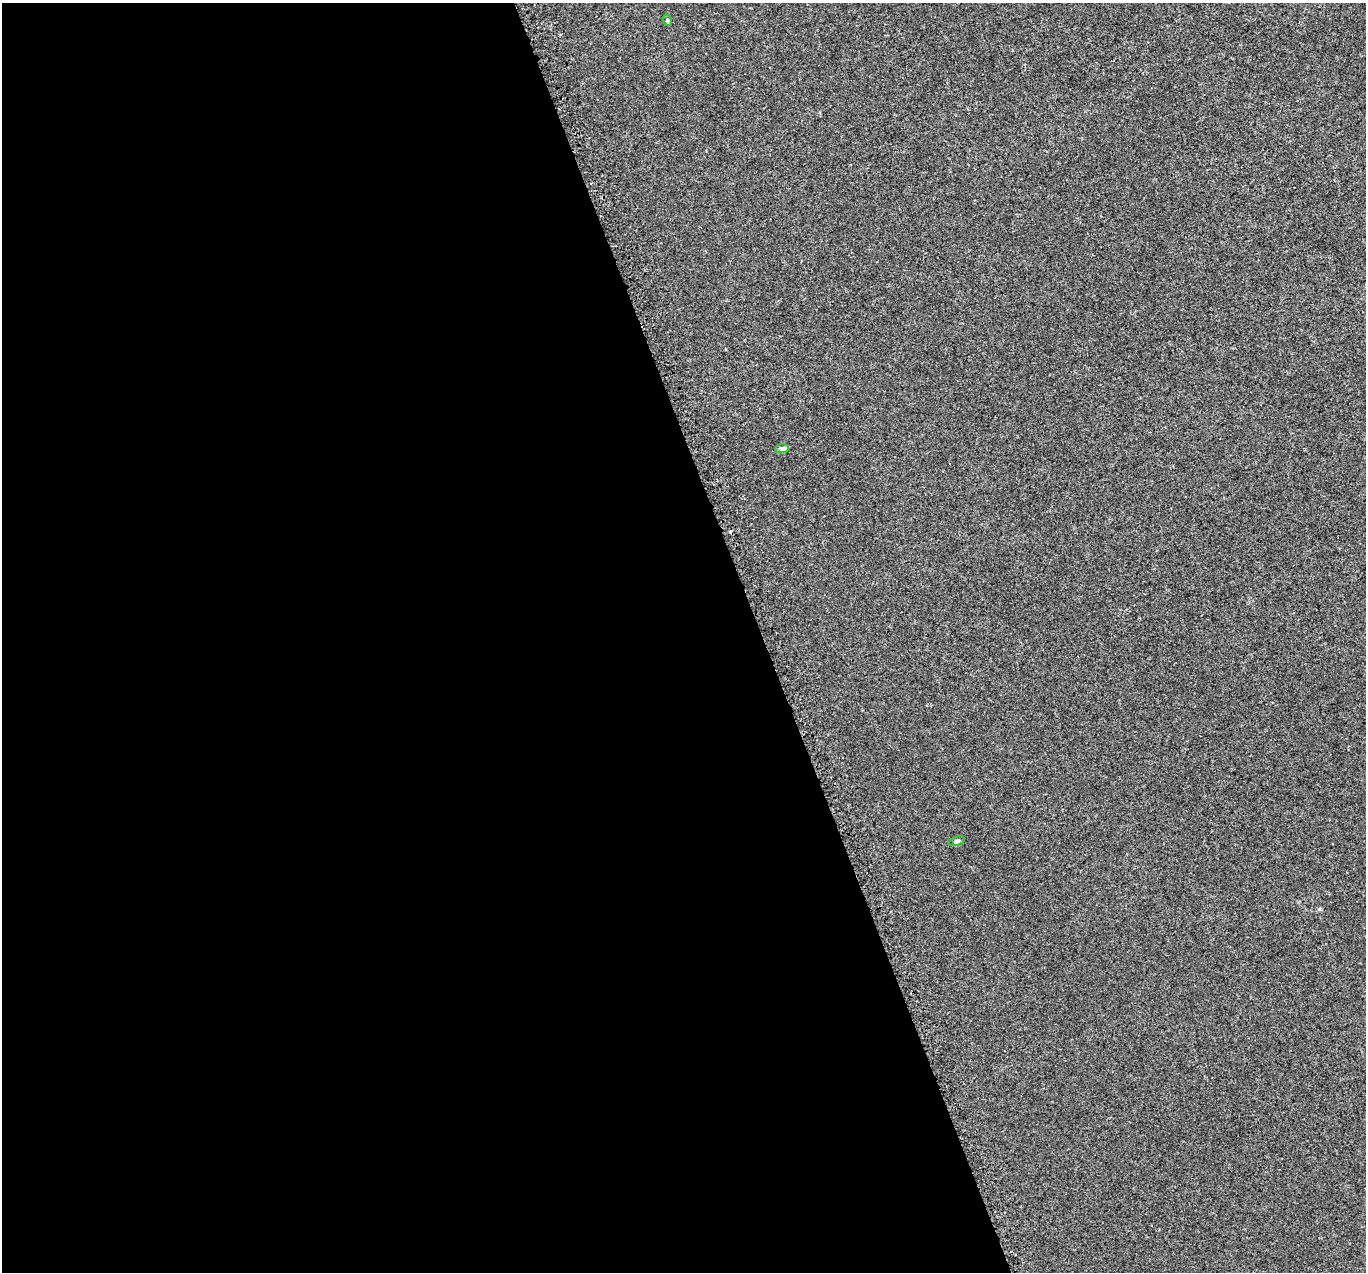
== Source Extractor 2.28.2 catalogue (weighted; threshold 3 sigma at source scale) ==
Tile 9 of 4 x 4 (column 1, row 3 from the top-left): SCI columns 26-1389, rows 1379-2648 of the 5529 x 5347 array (HDU 1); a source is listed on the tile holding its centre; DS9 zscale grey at full resolution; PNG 1368 x 1274 px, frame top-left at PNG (2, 3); each listed source drawn as its Kron ellipse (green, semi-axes under 4 px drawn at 4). Shown black and unused: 56% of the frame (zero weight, under 3 of 5 exposures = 3% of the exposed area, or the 3 px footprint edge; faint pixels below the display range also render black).
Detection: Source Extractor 2.28.2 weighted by HDU 2 'WHT'; one run over the whole footprint, this tile lists its part. Background 1.91e-04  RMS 0.0015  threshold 0.00656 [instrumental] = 3 sigma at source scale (4.5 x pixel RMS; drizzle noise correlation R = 1.50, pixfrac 1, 0.0396/0.0396 arcsec/px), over >= 5 px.
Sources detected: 4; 1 cosmic-ray / hot-pixel residue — neither listed nor drawn; the other 3 listed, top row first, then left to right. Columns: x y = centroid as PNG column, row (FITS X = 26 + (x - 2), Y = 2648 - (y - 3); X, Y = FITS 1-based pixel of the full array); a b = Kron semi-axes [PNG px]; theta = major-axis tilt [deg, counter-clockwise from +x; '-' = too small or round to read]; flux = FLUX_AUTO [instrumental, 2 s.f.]
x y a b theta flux
667 20 6 4 -72 0.16
782 448 7 4 1 0.28
956 841 8 4 20 0.23